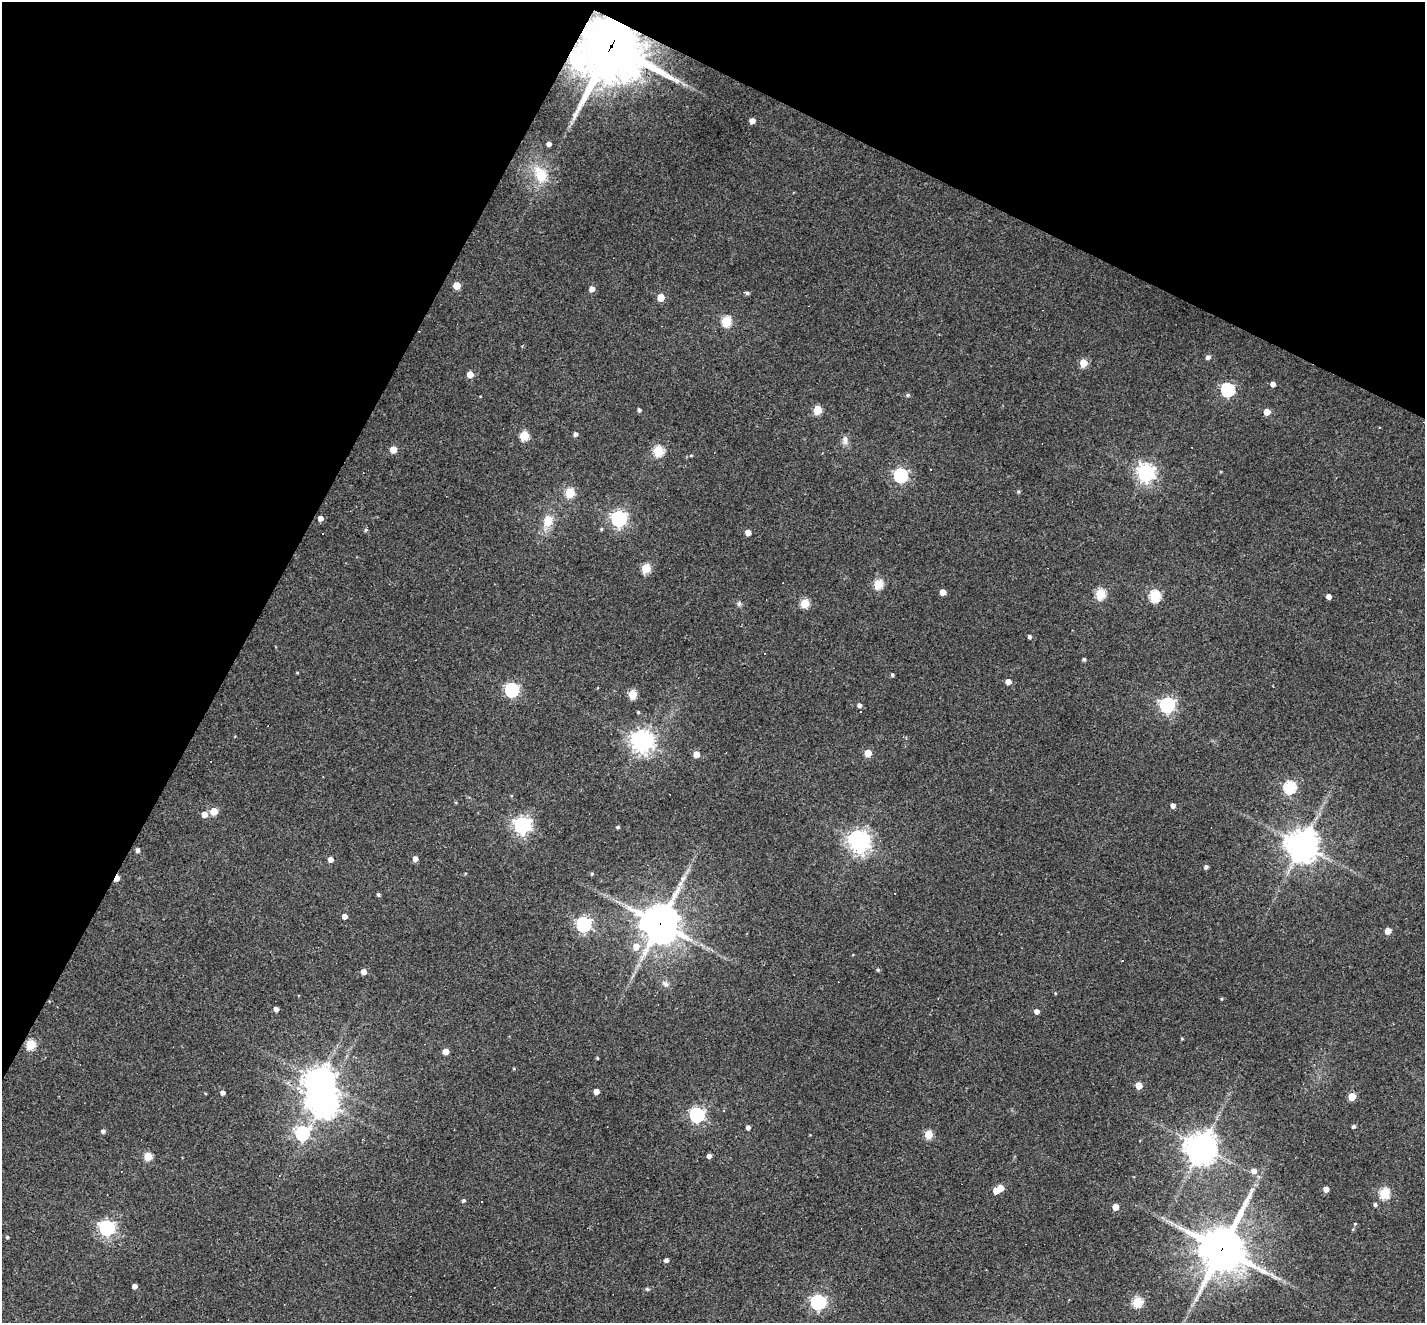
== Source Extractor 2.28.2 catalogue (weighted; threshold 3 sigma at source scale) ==
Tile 2 of 4 x 4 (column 2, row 1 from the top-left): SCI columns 1423-2845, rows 4241-5561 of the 5690 x 5702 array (HDU 1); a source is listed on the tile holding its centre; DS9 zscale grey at full resolution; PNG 1427 x 1325 px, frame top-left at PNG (2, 2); no overlay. Shown black and unused: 27% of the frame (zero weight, under 3 of 4 exposures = <1% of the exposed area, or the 3 px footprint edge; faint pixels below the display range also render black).
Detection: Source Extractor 2.28.2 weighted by HDU 2 'WHT'; one run over the whole footprint, this tile lists its part. Background 0.0564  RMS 0.0047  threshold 0.0211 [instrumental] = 3 sigma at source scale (4.5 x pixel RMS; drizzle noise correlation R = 1.50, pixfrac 1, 0.05/0.05 arcsec/px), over >= 5 px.
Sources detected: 130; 2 inside a brighter object's white glare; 4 cosmic-ray / hot-pixel residue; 1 long thin detection or spike segment (spike, bleed or trail) — not listed; the other 123 listed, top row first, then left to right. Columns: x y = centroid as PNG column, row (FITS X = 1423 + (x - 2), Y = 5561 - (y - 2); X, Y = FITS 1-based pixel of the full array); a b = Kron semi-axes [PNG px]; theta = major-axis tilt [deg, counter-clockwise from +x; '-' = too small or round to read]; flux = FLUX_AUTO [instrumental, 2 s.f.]
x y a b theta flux
611 46 19 18 - 3400
577 59 8 7 - 120
752 121 4 4 - 3.5
549 144 4 4 - 2.1
541 175 7 6 - 21
457 285 5 5 - 9.7
592 289 6 5 - 2.6
747 293 8 4 -14 0.97
661 297 5 5 - 9.3
726 321 5 5 - 31
1208 357 5 4 - 1.7
1083 363 5 5 - 12
470 374 5 5 - 5.5
1273 384 4 4 - 2.7
1228 390 6 6 - 74
908 395 6 4 3 0.87
639 410 4 4 - 1.1
817 410 5 5 - 17
1267 412 5 4 - 6.3
575 434 5 4 - 1.5
524 436 5 5 - 23
845 440 13 7 -87 2.3
393 449 5 5 - 6.4
658 451 5 5 - 33
691 455 5 3 - 0.48
931 470 3 2 - 0.53
1146 473 7 6 - 190
900 475 6 6 - 84
1018 491 5 5 - 0.69
570 493 5 5 - 26
320 518 5 4 - 2.7
619 519 6 6 - 130
548 521 16 12 73 6.9
601 529 4 4 - 0.62
366 530 5 4 - 0.66
748 533 4 4 - 4.3
646 568 5 5 - 24
878 584 5 5 - 24
943 592 5 4 - 4.9
1100 594 5 5 - 33
1155 596 6 5 - 44
1329 596 4 4 - 2.7
805 603 5 5 - 21
739 604 7 5 89 1
1029 637 4 4 - 1.1
764 653 3 3 - 2.6
1084 659 4 3 - 0.89
297 673 4 3 - 0.37
892 675 4 3 - 0.81
1008 682 4 4 - 3.6
512 690 6 6 - 82
632 694 5 5 - 20
859 705 4 4 - 1.8
1167 705 7 6 - 120
638 712 3 3 - 0.51
642 741 7 7 - 340
868 753 5 5 - 10
696 754 5 4 - 6.6
1290 787 6 6 - 54
1173 806 4 4 - 2.3
214 811 5 5 - 11
204 814 5 5 - 4.5
522 825 6 6 - 180
618 827 4 4 - 0.74
859 841 7 7 - 340
1302 845 10 10 - 710
138 850 5 4 - 1.7
330 859 5 4 - 2.8
415 859 5 4 - 3
1206 867 4 4 - 1.3
592 874 5 4 - 0.57
117 878 5 3 - 7.2
683 879 11 6 51 2.3
378 894 4 4 - 0.82
894 894 3 3 - 1.3
345 916 4 4 - 2.8
660 924 12 12 - 1200
584 925 6 6 - 110
1388 931 5 5 - 5.7
636 946 7 6 - 4.5
878 970 4 4 - 0.69
364 972 5 4 - 3.3
665 984 9 7 -25 1.7
1055 993 4 3 - 0.4
1222 999 4 3 - 0.46
276 1009 4 4 - 2.4
1037 1011 4 4 - 2.6
1182 1038 4 3 - 0.49
30 1044 5 5 - 26
445 1051 5 4 - 5.8
597 1058 3 3 - 0.44
1139 1085 5 5 - 7.7
596 1092 4 4 - 3.7
223 1093 4 4 - 1.8
1352 1096 5 5 - 14
323 1101 10 9 - 590
697 1115 6 6 - 100
1353 1126 4 4 - 0.99
748 1127 4 4 - 1.7
103 1131 5 4 - 1.2
302 1133 7 6 - 72
928 1134 5 5 - 17
1202 1147 9 8 - 690
148 1156 5 5 - 14
709 1156 4 4 - 1.9
1254 1171 6 5 - 2.8
1001 1188 5 5 - 7.3
1326 1189 4 4 - 3.1
996 1191 5 5 - 4.5
1384 1193 5 5 - 37
463 1201 5 4 - 0.83
482 1202 3 3 - 2.1
1375 1205 4 4 - 1
1115 1207 4 4 - 7.2
1355 1224 5 4 - 0.52
107 1228 6 6 - 140
7 1237 4 3 - 0.67
1222 1249 16 13 64 1800
666 1260 4 4 - 1.6
135 1286 4 4 - 2.4
647 1289 5 4 - 0.69
818 1302 6 6 - 120
1137 1302 5 5 - 32
Overlapping masked pixels (flux is a lower limit): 5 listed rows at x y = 611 46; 577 59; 117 878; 660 924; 1222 1249